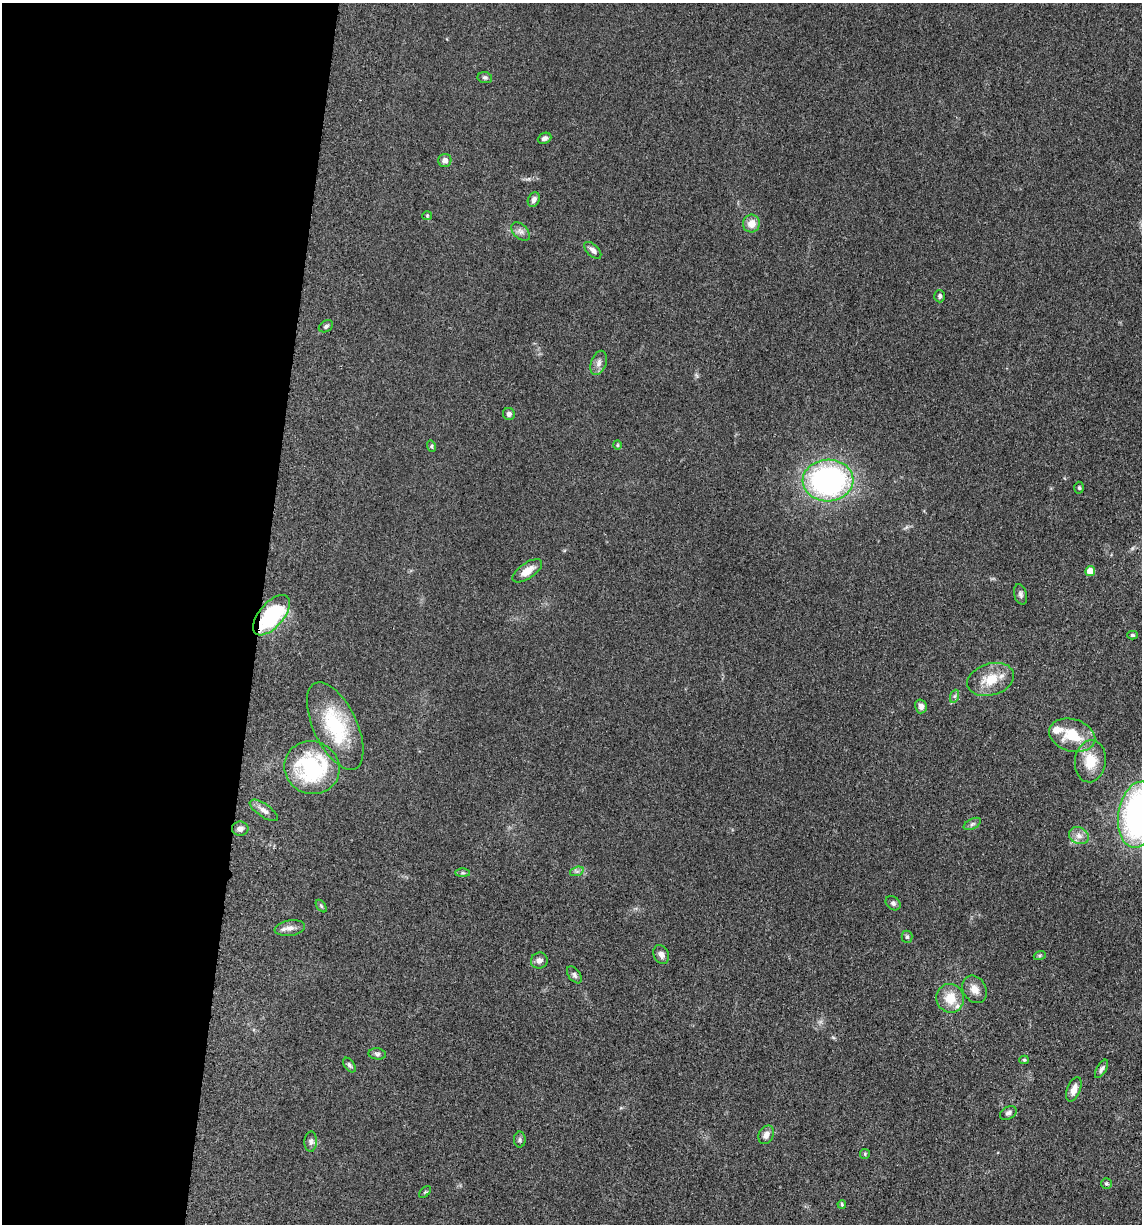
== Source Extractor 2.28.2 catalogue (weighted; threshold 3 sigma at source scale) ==
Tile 5 of 4 x 4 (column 1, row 2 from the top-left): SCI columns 246-1385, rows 2467-3688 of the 4983 x 4926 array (HDU 1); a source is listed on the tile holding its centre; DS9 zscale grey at full resolution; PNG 1144 x 1226 px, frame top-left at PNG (2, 3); each listed source drawn as its Kron ellipse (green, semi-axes under 4 px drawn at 4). Shown black and unused: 23% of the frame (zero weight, under 3 of 5 exposures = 4% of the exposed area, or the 3 px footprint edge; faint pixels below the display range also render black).
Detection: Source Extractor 2.28.2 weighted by HDU 2 'WHT'; one run over the whole footprint, this tile lists its part. Background 0.0565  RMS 0.0058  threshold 0.026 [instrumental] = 3 sigma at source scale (4.5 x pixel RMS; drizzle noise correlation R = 1.50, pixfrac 1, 0.05/0.05 arcsec/px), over >= 5 px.
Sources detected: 60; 2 inside a brighter listed object's ellipse — not listed separately; the other 58 listed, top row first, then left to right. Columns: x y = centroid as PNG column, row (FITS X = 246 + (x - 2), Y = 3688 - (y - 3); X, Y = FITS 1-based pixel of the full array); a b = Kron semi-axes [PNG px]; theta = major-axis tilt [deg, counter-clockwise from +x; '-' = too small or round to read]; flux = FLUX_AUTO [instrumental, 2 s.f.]
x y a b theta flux
485 78 7 5 -9 1.2
544 138 7 5 24 2
445 160 6 6 - 2.6
534 199 7 5 66 2
427 216 4 4 - 0.63
751 224 9 8 - 5.3
521 232 11 7 -44 2.4
593 250 10 5 -44 2.6
940 296 6 5 - 1.4
326 326 7 5 30 1.3
599 363 12 7 72 2.9
509 414 6 6 - 1.8
617 445 4 4 - 0.67
431 446 6 4 -75 0.8
828 480 25 21 3 130
1079 488 6 4 -87 0.99
527 571 17 7 35 6.7
1090 571 5 5 - 6.6
1020 594 10 6 -75 1.7
271 615 24 12 50 56
1132 635 5 4 - 1.1
991 679 24 16 17 13
955 696 7 4 70 1
921 706 7 6 - 2.7
335 726 47 21 -65 38
1072 735 23 16 -17 18
1090 761 21 15 82 13
312 768 28 26 -23 60
264 810 16 6 -34 3
1138 815 33 20 81 160
972 824 9 5 27 1.3
240 829 8 7 - 2
1079 836 10 8 -26 3.5
577 871 7 4 18 1.4
463 873 7 4 0 0.99
893 903 8 6 -40 1.6
321 906 7 4 -53 0.84
290 928 15 8 8 3.4
907 937 6 5 - 1.1
661 954 10 7 -63 2.8
1040 955 6 4 19 0.8
539 961 8 8 - 2.7
574 975 10 6 -53 1.6
975 989 14 11 -57 5.1
950 998 14 14 - 11
377 1054 9 5 -7 1.4
1024 1060 5 4 - 0.77
349 1065 8 5 -53 1.3
1101 1069 10 5 60 1.5
1074 1089 13 6 68 4.4
1008 1113 9 6 30 2
766 1135 10 7 64 3.1
520 1140 8 6 89 1.2
311 1142 10 6 87 1.8
865 1154 5 5 - 0.75
1106 1184 5 5 - 0.94
425 1192 7 4 44 0.82
842 1204 4 3 - 0.83
Overlapping masked pixels (flux is a lower limit): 1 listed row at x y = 271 615
Isophote crosses this tile's border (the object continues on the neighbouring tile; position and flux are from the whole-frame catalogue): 1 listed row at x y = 1138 815